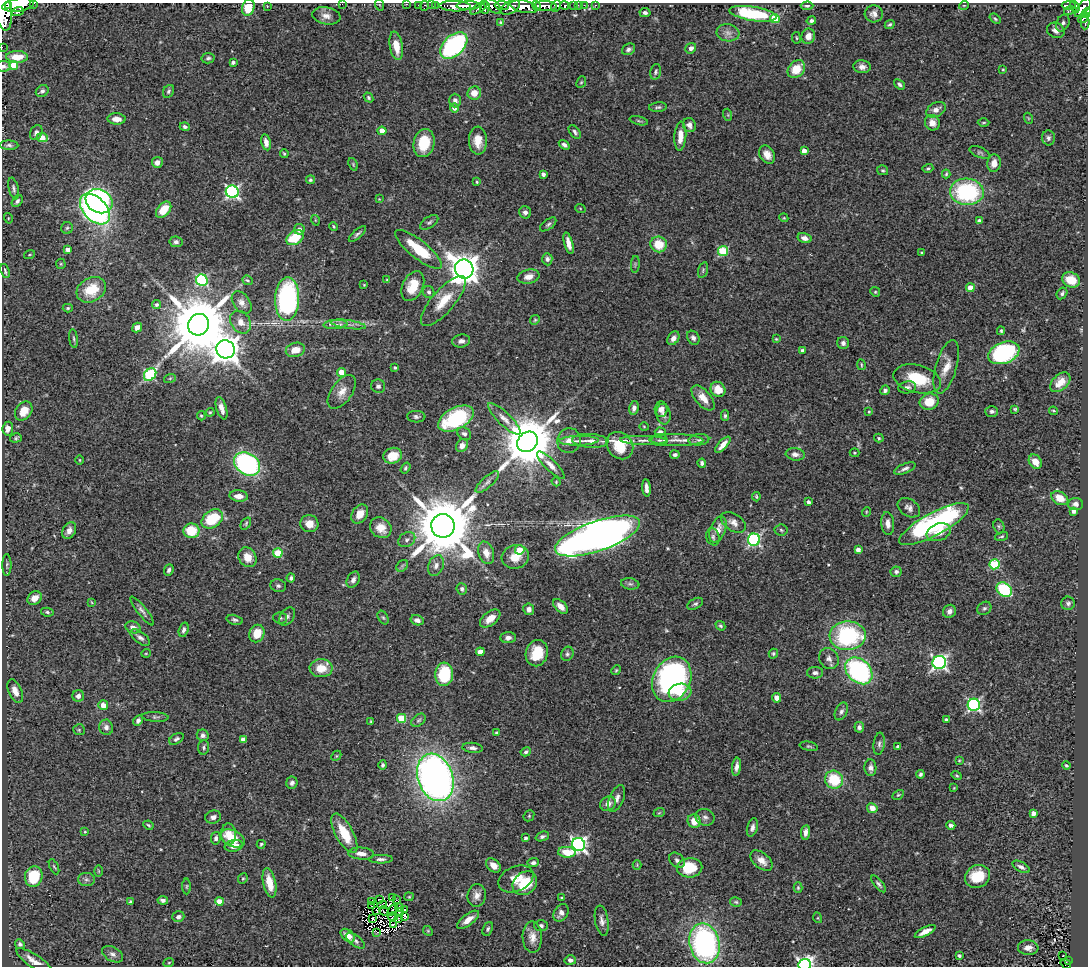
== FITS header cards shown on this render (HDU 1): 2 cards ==
NAXIS1  =                 1086
NAXIS2  =                  964

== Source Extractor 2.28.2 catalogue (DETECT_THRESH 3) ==
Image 1086 x 964 px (HDU 1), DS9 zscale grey, 1 PNG px = 1 image px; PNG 1090 x 968 px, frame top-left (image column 1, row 964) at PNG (2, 3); each listed source drawn as its Kron ellipse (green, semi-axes under 4 px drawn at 4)
Background 0.886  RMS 0.04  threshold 0.12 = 3 sigma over >= 5 px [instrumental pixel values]
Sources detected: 459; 4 with non-positive FLUX_AUTO (blend fragments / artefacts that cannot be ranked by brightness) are neither listed nor drawn; the other 455 listed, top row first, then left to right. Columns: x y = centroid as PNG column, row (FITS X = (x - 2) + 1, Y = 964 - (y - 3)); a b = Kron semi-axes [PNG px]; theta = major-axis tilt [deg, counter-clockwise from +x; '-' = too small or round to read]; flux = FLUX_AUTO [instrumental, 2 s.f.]
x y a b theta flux
34 3 3 2 - 61
342 4 2 2 - 54
406 4 3 2 - 30
8 5 2 2 - 260
18 5 16 6 8 4300
380 5 6 3 -70 2.6
418 5 2 2 - 15
431 5 2 2 - 16
435 5 3 2 - 27
502 5 7 4 -3 630
574 5 3 3 - 53
578 5 2 2 - 8.7
584 5 2 2 - 15
595 5 3 2 - 20
964 5 5 3 - 2
1069 5 7 3 -2 180
267 6 2 2 - 1.7
424 6 5 3 - 38
455 6 15 5 -2 1900
468 6 11 4 1 1900
492 6 11 5 -37 1000
537 6 5 3 - 810
546 6 11 5 -4 1700
556 6 6 4 66 260
565 6 4 3 - 390
807 6 6 4 1 4.4
248 7 8 6 73 64
510 7 11 6 30 1300
524 7 14 6 -12 3500
1075 7 6 3 -71 260
479 8 10 4 34 590
485 8 6 4 73 530
1083 8 11 5 50 760
4 11 20 8 -83 6000
1069 11 5 3 - 14
18 12 6 3 20 390
645 13 5 4 - 6.6
1086 13 5 3 - 170
753 14 24 7 -9 190
874 14 9 8 - 13
326 16 14 8 -9 19
775 18 5 4 - 110
1084 18 6 3 47 190
995 19 6 4 -40 4.2
811 20 5 4 - 6.7
1085 22 7 4 89 180
501 23 3 2 - 2.8
1063 23 9 6 64 8.7
890 24 5 4 - 4.3
1056 30 9 7 -26 16
728 33 11 8 -9 16
808 36 8 6 69 17
796 38 6 3 -81 2.6
396 46 14 6 -80 42
454 46 16 10 43 450
2 47 2 2 - 8.9
691 48 5 5 - 11
628 49 7 5 34 7.6
17 57 11 6 -1 28
208 58 6 5 - 5.4
233 62 4 3 - 5.8
14 65 4 4 - 70
4 66 7 5 -6 6.5
862 67 8 6 -5 13
796 69 10 7 45 56
1003 69 4 2 - 2.3
656 72 8 5 77 5.6
581 82 6 4 66 4
900 84 6 4 -38 6.5
42 91 7 5 37 6.7
168 91 7 5 58 6.1
474 93 7 6 - 35
368 98 5 4 - 4.6
455 101 7 6 - 11
658 107 9 4 6 5.9
454 108 4 4 - 14
936 110 10 7 29 16
728 115 6 4 -72 3.5
1028 118 5 3 - 2.6
117 119 9 5 -2 23
639 121 9 3 -15 4.2
932 123 8 7 - 19
983 123 6 3 1 2.7
689 125 7 6 - 12
185 127 5 4 - 6.3
382 131 4 4 - 34
575 132 8 5 -54 6.5
36 133 8 5 61 9.6
680 136 14 6 86 29
42 138 5 4 - 56
1048 138 7 6 - 7.9
478 141 14 9 -89 37
266 142 8 4 -78 16
424 143 14 10 78 88
9 145 9 4 -2 7.9
564 145 6 4 -34 8.1
804 151 4 4 - 22
980 152 11 5 -23 6.2
284 154 4 3 - 3.7
767 155 10 7 -56 22
157 162 5 5 - 16
994 163 9 6 84 23
353 164 6 4 -67 3.4
928 168 5 3 - 4
883 170 5 5 - 4.3
543 174 4 4 - 7.9
946 174 4 3 - 3.7
310 180 4 4 - 4.8
477 182 3 3 - 2.8
14 188 11 5 -76 7.5
232 192 6 6 - 570
967 192 17 13 -4 290
379 199 4 4 - 2.2
17 201 6 4 52 7.5
99 201 14 11 -30 940
580 208 5 3 - 2.6
95 209 18 11 -47 850
164 210 9 6 49 50
525 212 6 6 - 9.8
8 218 5 3 - 2.3
784 218 4 3 - 2.4
315 220 5 3 - 2.2
979 221 4 4 - 10
429 222 10 5 34 6.9
548 224 9 5 37 6.1
334 226 4 3 - 2.7
67 228 6 6 - 5.4
299 229 5 5 - 15
357 234 11 4 42 6.8
295 238 9 6 33 91
804 238 7 5 -15 14
176 242 6 5 - 7.5
568 243 11 4 -75 19
659 244 8 8 - 61
68 249 4 3 - 16
419 249 29 9 -39 110
723 251 5 5 - 160
922 252 3 2 - 2.4
29 255 6 3 19 2.3
547 259 6 5 - 6.5
61 264 5 5 - 3.3
635 264 8 3 85 3.6
464 269 9 9 - 4400
703 270 8 4 76 4.5
5 271 7 3 -70 5.2
528 277 11 7 13 23
202 280 6 5 - 290
247 280 5 4 - 5.3
387 280 4 3 - 2.4
1071 280 9 7 -23 51
364 285 4 3 - 2
413 286 16 10 65 57
970 288 4 4 - 44
91 290 15 11 28 83
429 292 6 5 - 6.6
875 292 5 4 - 3.7
1062 293 6 5 - 6.3
287 299 22 12 88 540
443 301 32 11 49 66
242 302 13 8 -54 16
157 305 4 4 - 6.3
68 308 5 4 - 3.7
535 320 5 4 - 3.6
241 322 12 9 -54 23
335 324 12 4 4 12
348 324 18 4 -8 14
198 325 11 10 - 26000
137 327 5 4 - 15
1001 331 4 3 - 3.4
673 338 7 5 56 12
693 338 7 5 -56 9.7
74 339 9 3 -83 4.7
776 339 3 3 - 2.6
461 341 9 6 9 12
843 343 6 6 - 9.4
226 349 9 9 - 3800
295 350 10 7 14 34
802 351 3 3 - 8.9
1004 353 16 10 22 310
861 365 5 3 - 2.7
946 367 27 10 74 38
395 368 3 3 - 4.5
342 372 4 4 - 65
150 375 7 5 47 260
170 378 6 4 19 3.5
917 379 24 14 -14 110
1060 382 12 7 44 32
378 386 7 6 - 8.1
907 387 9 6 10 9.8
718 389 8 7 - 39
885 390 5 4 - 7.4
342 392 19 10 55 29
703 398 15 7 -49 32
929 402 9 8 - 56
221 408 11 5 -74 17
634 408 7 5 78 12
661 409 8 6 87 14
1015 409 4 3 - 3.4
24 411 10 8 55 38
992 411 6 5 - 6.6
1053 411 4 3 - 3
210 412 4 3 - 2.8
869 412 4 3 - 3.1
664 414 10 7 -82 13
201 416 5 4 - 3.3
725 416 5 4 - 4.6
416 417 9 5 -3 7.5
456 419 19 11 28 220
504 419 21 6 -44 22
644 427 4 3 - 2.3
8 429 7 5 83 16
660 432 5 4 - 10
464 434 7 6 - 7.5
16 438 6 4 16 4.4
879 438 5 4 - 3.9
644 440 23 4 -1 19
659 440 8 6 -2 6.8
676 440 27 6 -1 26
699 440 10 5 5 8
569 441 12 12 - 23
579 441 20 5 1 15
590 441 18 7 -3 22
527 442 11 9 43 17000
462 445 6 5 - 15
723 445 10 4 48 24
620 446 15 12 -47 88
854 453 5 4 - 3.2
795 454 9 6 -7 14
675 455 4 4 - 7
393 456 9 8 - 44
80 460 4 3 - 2.3
1035 462 8 6 -56 29
702 463 4 4 - 7.4
247 464 14 10 -35 530
551 465 18 5 -45 18
405 468 6 4 55 4.2
905 468 11 4 22 9.1
487 482 15 5 42 11
556 482 4 4 - 2.7
646 488 8 3 -85 15
239 496 9 5 -5 22
756 497 4 3 - 3.7
1060 498 9 6 -28 31
808 502 4 3 - 9.3
1075 504 7 6 - 9.7
909 508 12 8 -33 13
1074 511 4 3 - 9.4
866 512 5 3 - 2.3
360 514 10 7 55 29
212 519 12 8 36 120
733 522 14 8 -33 16
246 523 6 4 52 4.1
309 524 9 8 - 27
888 524 11 6 -86 19
934 524 39 11 28 480
443 526 12 11 - 26000
999 526 7 5 -70 5.4
381 528 11 9 -38 38
718 529 14 7 68 28
781 530 7 5 -10 5.2
69 531 9 6 63 16
191 531 8 7 - 79
939 532 12 8 21 30
597 536 45 15 19 2800
1001 536 7 3 17 3.6
713 537 9 6 -74 7.4
407 540 9 7 33 10
754 540 6 6 - 400
520 550 5 5 - 57
858 550 4 4 - 11
278 553 5 4 - 130
486 553 11 7 -72 23
247 557 10 8 -62 32
515 557 14 11 14 40
994 564 5 5 - 210
7 565 11 4 -90 5.8
402 566 6 5 - 5.2
436 566 11 7 67 16
169 570 6 4 66 7.2
896 572 5 5 - 6.6
291 578 4 3 - 5.2
353 580 8 6 62 9.8
630 584 9 5 -8 7
278 586 8 6 -15 6.8
462 589 6 5 - 7
1004 590 8 6 -39 160
35 598 8 6 40 26
91 602 4 2 - 2.1
1068 603 7 6 - 7.4
695 604 8 5 27 6.4
561 606 9 5 -44 21
984 608 7 6 - 6.3
529 609 6 5 - 14
142 611 18 4 -52 11
949 611 7 6 - 11
47 612 6 4 -11 4.9
287 617 10 6 55 9.5
280 618 6 5 - 5.5
383 618 7 5 -62 4.1
490 619 12 7 38 30
235 620 8 5 -12 6
417 620 6 5 - 12
720 626 5 4 - 4.1
133 627 8 5 -21 17
184 630 7 5 72 8.6
257 633 9 7 69 49
848 636 18 14 2 320
140 638 11 5 -36 10
508 638 8 5 4 12
480 652 4 4 - 32
146 653 5 3 - 2.1
537 653 13 11 71 70
567 654 7 6 - 6.5
773 654 5 4 - 4.1
829 659 11 9 -57 14
939 663 7 6 - 750
321 668 11 9 1 46
616 670 5 4 - 3.4
859 671 15 11 -43 430
815 673 8 6 1 9.3
444 674 11 9 86 130
672 679 23 18 63 690
15 691 12 6 -67 21
680 692 11 8 9 39
78 696 6 5 - 13
777 698 5 4 - 21
103 705 5 4 - 25
974 705 6 6 - 460
841 711 9 6 64 8.4
155 717 13 5 -4 6.6
402 718 4 4 - 120
138 720 5 4 - 7.1
418 720 8 5 40 5.6
946 720 4 3 - 4.8
371 722 4 3 - 3.2
106 727 8 6 -74 10
859 727 5 5 - 8.3
79 730 6 5 - 4.3
497 733 4 4 - 8.4
203 735 6 5 - 9.2
176 739 8 5 31 6.5
243 739 4 4 - 11
879 744 11 5 83 8.4
809 746 9 4 -11 4.8
898 746 4 3 - 5.8
204 747 7 5 83 5.8
473 748 10 5 -5 9.2
526 752 5 4 - 6.2
336 756 6 4 44 3.4
959 760 4 3 - 2.5
383 765 5 4 - 6
1066 765 4 3 - 3.2
736 767 9 4 83 12
870 768 8 6 -87 11
920 774 4 3 - 5.8
957 775 5 4 - 3.1
435 777 24 17 -70 1600
834 780 9 9 - 100
292 783 6 5 - 8.5
954 788 3 3 - 2.1
898 795 6 4 30 3.6
617 799 14 7 66 16
608 804 8 7 - 16
872 808 5 5 - 22
659 813 6 3 19 2.5
1033 813 4 4 - 19
529 816 6 5 - 3.8
213 817 8 6 14 10
705 817 9 8 - 10
694 821 7 6 - 34
148 825 5 3 - 3.6
951 825 4 4 - 7.8
752 827 9 5 74 10
85 832 3 3 - 2.4
806 832 7 4 82 12
344 833 22 9 -62 82
229 834 10 7 -87 22
542 836 7 4 21 6.7
216 838 6 4 80 7.2
233 838 13 8 -26 64
525 838 3 3 - 5.9
261 844 4 3 - 3.7
579 845 7 6 - 850
234 846 9 6 11 23
567 852 9 5 -3 60
361 854 13 6 -4 20
381 859 12 4 1 8.7
677 860 9 6 -45 9.4
762 861 13 7 -41 25
533 863 5 4 - 8.2
493 865 8 6 -41 22
637 865 4 4 - 2.8
54 867 8 3 -63 3.7
1021 867 9 5 -29 9.2
690 868 12 9 3 93
98 871 6 4 -89 3.2
978 876 13 11 25 79
34 877 10 8 75 99
243 879 6 4 67 3.4
516 879 18 12 23 37
86 880 8 6 -1 8.4
269 883 15 6 -77 51
525 883 13 11 40 82
878 884 10 4 -51 7
187 886 8 4 89 3.5
798 888 5 4 - 4.1
477 895 11 9 85 18
409 897 5 4 - 3.1
561 897 3 2 - 2.6
393 898 3 2 - 1.8
379 899 2 2 - 0.98
163 900 5 3 - 7.9
396 900 3 2 - 3.5
219 901 4 4 - 34
371 901 3 2 - 1.5
130 902 4 3 - 4
736 902 6 4 -14 3.9
382 905 5 2 - 3.6
372 906 3 2 - 2.7
399 908 4 2 - 3.4
392 910 6 2 56 3
404 910 2 2 - 1.8
377 911 3 2 - 1.7
384 911 5 2 - 2.4
399 912 3 2 - 1.1
561 913 9 7 58 15
393 916 5 2 - 2.7
405 916 4 2 - 1.7
178 917 6 5 - 7.8
373 918 3 2 - 1.5
818 918 5 3 - 2.7
399 919 3 2 - 2.5
468 920 13 5 38 26
602 921 15 6 -81 15
393 924 3 2 - 3.4
541 926 7 5 -1 6.7
488 929 7 4 67 5.4
428 931 5 4 - 2.8
925 931 11 4 28 25
377 932 3 2 - 2.4
348 936 8 5 -41 25
532 937 15 9 -88 25
355 941 11 5 -37 8.1
705 943 20 15 -77 490
20 944 5 4 - 6.3
1028 948 10 7 -5 19
113 954 11 7 -29 12
959 956 4 3 - 5.2
1063 956 3 2 - 1.7
570 960 5 5 - 9.7
34 961 21 6 -33 27
1069 961 3 2 - 5.3
169 962 5 3 - 2.8
1066 964 6 3 -35 7.2
805 965 6 5 - 740
At the frame edge (FLAGS 8, measured only in part): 10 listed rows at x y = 34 3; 342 4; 406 4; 18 5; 248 7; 4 11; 1086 13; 2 47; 4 66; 805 965
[4 non-positive-flux detections neither listed nor drawn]